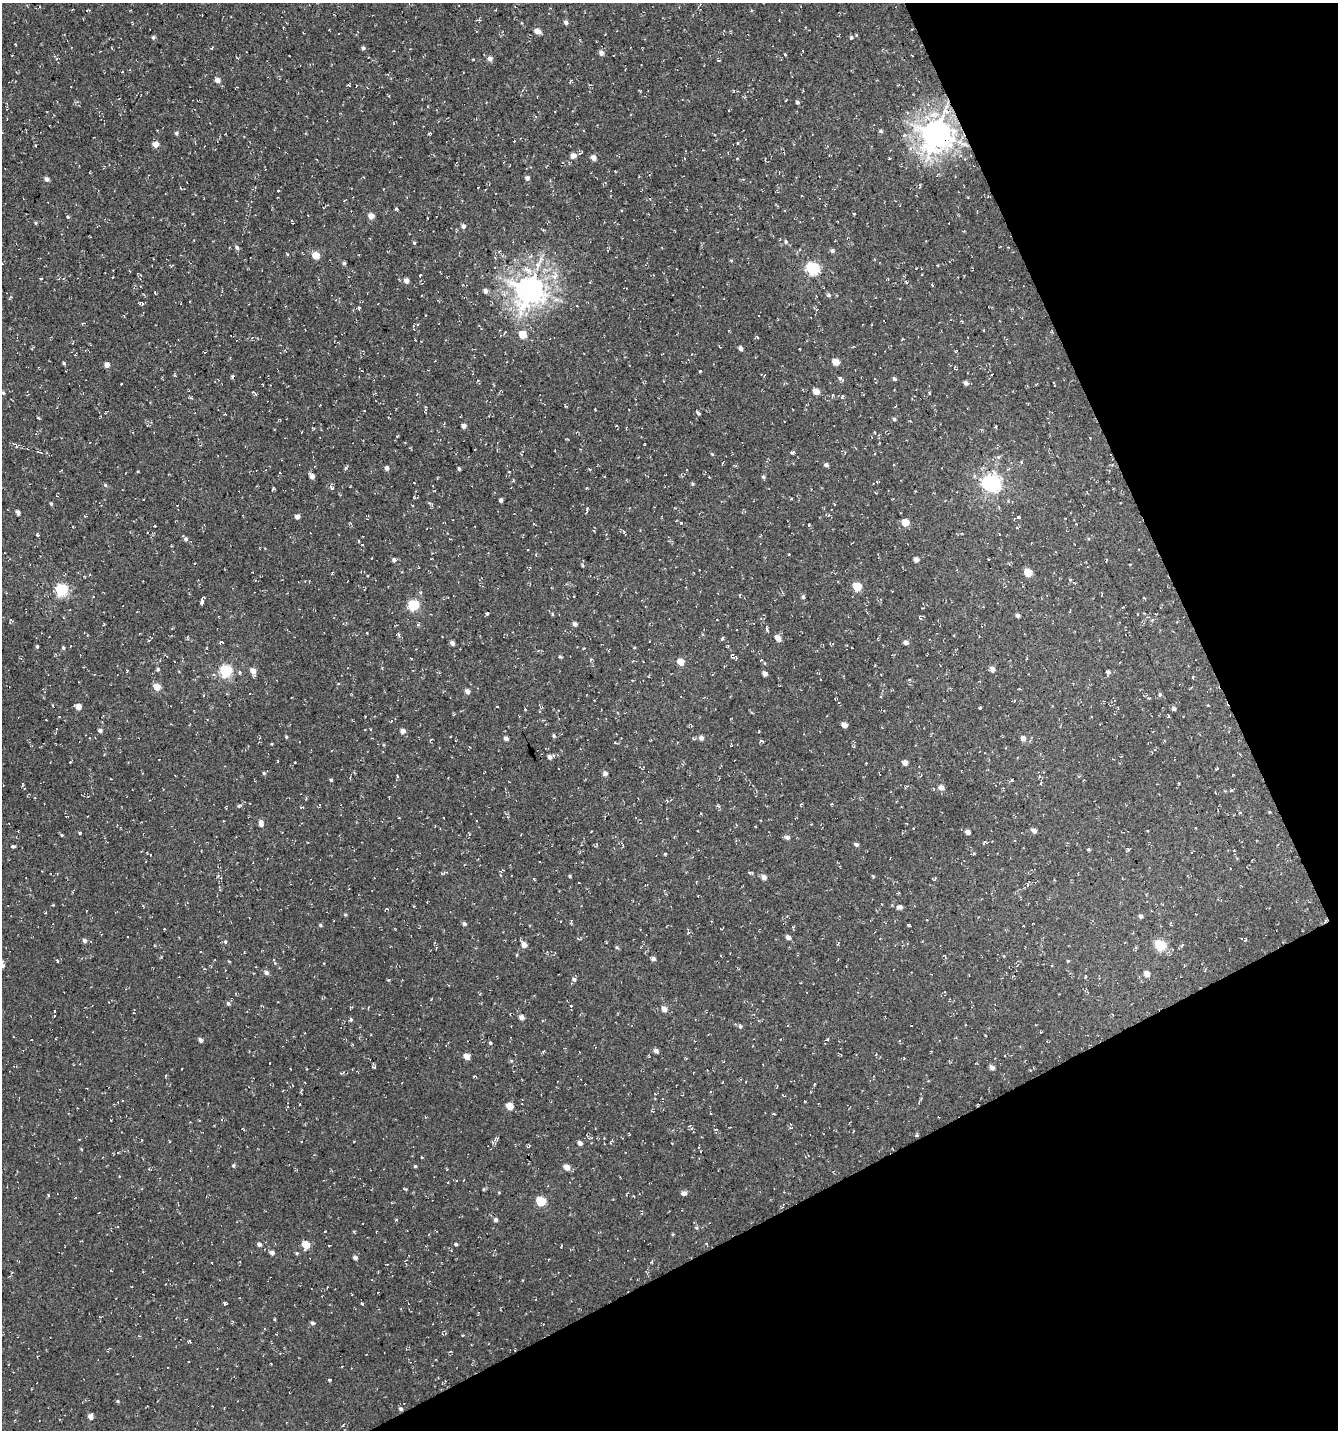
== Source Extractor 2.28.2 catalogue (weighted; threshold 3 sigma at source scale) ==
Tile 12 of 4 x 4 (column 4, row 3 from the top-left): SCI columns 4157-5492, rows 1429-2856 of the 5583 x 5711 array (HDU 1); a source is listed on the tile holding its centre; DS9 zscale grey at full resolution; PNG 1340 x 1432 px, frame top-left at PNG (2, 3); no overlay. Shown black and unused: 24% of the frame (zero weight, under 3 of 4 exposures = <1% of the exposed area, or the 3 px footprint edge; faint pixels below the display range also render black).
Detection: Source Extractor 2.28.2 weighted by HDU 2 'WHT'; one run over the whole footprint, this tile lists its part. Background -0.0018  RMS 0.0053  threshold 0.024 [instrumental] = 3 sigma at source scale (4.5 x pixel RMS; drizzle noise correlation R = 1.50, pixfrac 1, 0.0396/0.0396 arcsec/px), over >= 5 px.
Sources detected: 362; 20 cosmic-ray / hot-pixel residue — not listed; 2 inside a brighter listed object's ellipse — not listed separately; the other 340 listed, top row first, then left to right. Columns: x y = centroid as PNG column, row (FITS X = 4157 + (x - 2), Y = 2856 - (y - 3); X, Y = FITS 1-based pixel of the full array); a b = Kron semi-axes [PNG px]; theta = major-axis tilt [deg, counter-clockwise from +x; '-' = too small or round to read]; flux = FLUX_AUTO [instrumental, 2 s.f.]
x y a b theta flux
161 3 3 2 - 0.3
479 20 4 4 - 0.64
566 22 4 4 - 2
537 31 5 4 - 4.7
724 31 3 2 - 0.38
153 37 5 4 - 1
851 38 5 5 - 0.98
15 44 4 2 - 0.34
212 48 4 3 - 0.41
363 48 4 4 - 1.2
601 53 5 5 - 2.4
785 54 4 3 - 0.5
912 55 3 2 - 0.34
490 59 5 5 - 2.3
719 61 4 3 - 0.47
217 80 5 4 - 3.8
570 82 4 2 - 0.54
639 90 3 3 - 0.45
797 102 4 3 - 1.2
881 131 5 4 - 0.92
176 133 4 4 - 1.1
429 133 4 3 - 0.66
937 134 10 9 - 730
514 141 3 2 - 0.35
737 143 3 3 - 0.61
155 144 4 4 - 5.7
36 146 4 2 - 0.51
573 156 6 5 - 3.7
593 157 5 4 - 3
765 160 5 2 - 0.45
527 178 4 4 - 1.7
47 179 4 4 - 2.2
278 191 3 2 - 0.55
396 209 4 3 - 0.6
785 211 3 2 - 0.37
854 214 3 3 - 0.56
371 216 4 4 - 5.5
68 217 4 3 - 0.61
36 223 5 3 - 0.57
463 226 5 4 - 1.8
786 242 5 4 - 0.89
414 243 5 4 - 0.62
237 247 6 5 - 1.1
1008 247 4 3 - 0.43
832 251 5 5 - 1.1
287 254 5 3 - 0.46
316 255 5 4 - 11
530 256 9 4 30 1.4
495 258 4 3 - 0.41
731 260 5 3 - 0.56
344 263 3 3 - 0.98
537 264 10 7 52 3.3
813 269 6 5 - 80
922 274 2 2 - 0.41
420 275 4 2 - 0.39
113 277 2 2 - 0.45
554 277 9 6 -30 2.4
41 279 3 3 - 0.56
406 281 4 4 - 3
906 282 4 3 - 0.6
530 289 9 9 - 640
485 291 5 4 - 2.4
829 295 5 5 - 1.1
577 306 3 2 - 0.33
359 308 5 3 - 0.94
816 310 6 3 -44 0.69
83 323 5 3 - 0.49
414 329 4 3 - 0.42
523 334 5 5 - 11
757 337 5 3 - 0.55
902 339 4 2 - 0.37
720 347 3 2 - 0.49
741 348 4 4 - 2.1
836 362 5 4 - 7.9
64 363 4 3 - 0.74
107 365 4 4 - 3.3
700 371 3 3 - 0.77
992 374 3 2 - 0.41
840 379 6 4 -49 1.2
875 379 3 2 - 0.37
894 379 4 4 - 1.1
966 383 5 5 - 1.7
1054 383 5 3 - 0.5
121 384 3 2 - 0.58
816 391 5 4 - 5.3
253 392 6 3 -35 0.74
3 393 4 3 - 0.57
375 393 3 3 - 0.46
929 393 4 3 - 0.45
842 397 7 4 79 0.89
895 407 4 2 - 0.36
595 409 3 2 - 0.48
698 413 5 4 - 0.91
225 414 3 3 - 0.47
38 418 5 3 - 0.43
894 419 5 4 - 0.9
464 426 4 4 - 2.7
616 426 3 2 - 0.3
995 427 4 3 - 0.52
314 429 4 3 - 0.55
302 432 3 2 - 0.29
875 432 3 3 - 0.48
475 449 2 2 - 0.31
793 452 5 4 - 0.88
712 454 5 3 - 0.55
1022 462 4 3 - 0.73
826 465 5 4 - 1.3
1112 465 5 3 - 0.52
346 468 6 4 72 0.81
387 468 5 4 - 1.9
459 469 4 3 - 0.95
590 469 4 3 - 0.46
138 472 3 3 - 0.56
312 476 5 4 - 3.5
709 477 2 2 - 0.32
763 477 5 5 - 0.88
991 483 7 6 - 180
692 484 4 4 - 0.69
105 485 5 4 - 0.76
331 488 7 5 -38 1.2
273 489 4 2 - 0.78
791 499 3 2 - 0.41
501 500 4 3 - 1.4
430 503 9 3 -24 0.7
51 504 4 3 - 0.76
587 510 6 3 84 0.97
18 513 4 4 - 2.9
828 515 5 4 - 0.69
297 517 4 4 - 3.2
1018 517 5 3 - 0.63
905 522 5 5 - 10
1076 524 4 3 - 0.36
809 525 4 3 - 0.6
154 526 3 3 - 0.76
1017 528 5 3 - 0.53
624 532 5 3 - 0.6
37 534 4 3 - 0.85
186 539 5 4 - 1.2
789 555 3 2 - 0.52
916 559 4 4 - 2.6
394 560 4 4 - 1.5
582 565 5 3 - 0.52
1028 572 5 5 - 14
1074 583 5 3 - 0.49
857 587 5 5 - 19
61 590 5 5 - 68
739 595 4 3 - 0.43
803 597 5 4 - 1
202 602 5 3 - 7.6
413 605 5 5 - 47
1123 607 5 3 - 0.5
1070 611 7 2 81 0.47
487 613 5 4 - 0.6
552 614 5 3 - 0.52
1018 615 4 4 - 1.7
1152 620 4 4 - 0.58
1177 622 3 2 - 0.37
575 624 4 4 - 2
103 625 4 3 - 0.41
767 629 8 3 -80 0.91
399 635 8 4 -63 1.1
722 638 5 3 - 0.73
778 638 5 4 - 5
221 642 3 3 - 1.8
906 642 4 4 - 2.6
452 643 4 4 - 2.1
37 646 4 3 - 0.86
63 648 4 4 - 0.79
583 648 3 2 - 0.55
560 657 4 4 - 0.63
734 657 7 3 18 0.84
591 660 6 2 45 0.48
681 662 5 5 - 8.4
875 665 3 2 - 0.55
158 669 5 4 - 0.93
992 669 4 4 - 3.7
225 671 5 5 - 69
253 671 5 4 - 5.1
240 672 3 3 - 1.8
1108 672 5 4 - 1.4
765 674 4 4 - 2.5
1193 677 4 2 - 0.39
820 680 3 2 - 0.62
909 680 4 3 - 0.57
157 687 5 4 - 8.9
467 691 4 4 - 2.8
1160 694 5 4 - 0.94
1149 698 5 4 - 0.71
497 706 3 2 - 0.31
78 707 5 4 - 5.9
980 708 3 2 - 0.56
1174 709 4 4 - 1.5
525 710 3 3 - 0.49
1168 716 5 2 - 0.52
391 721 4 4 - 0.51
190 724 3 2 - 0.33
844 725 4 4 - 3.6
100 730 4 4 - 1.7
403 731 5 4 - 2.9
759 731 2 2 - 0.44
554 736 5 4 - 0.81
286 737 4 3 - 0.61
506 738 4 3 - 2.2
701 738 5 5 - 2.4
1023 738 5 5 - 2.7
431 740 4 2 - 0.58
761 741 6 3 -9 0.64
554 756 4 3 - 0.48
549 757 5 4 - 1.9
70 762 3 2 - 0.36
295 763 3 2 - 0.4
905 763 5 4 - 3.4
643 767 7 2 53 0.47
264 773 5 4 - 0.81
605 773 5 5 - 1.9
397 776 5 3 - 0.7
331 780 4 4 - 0.67
1011 780 4 3 - 0.65
1083 780 3 2 - 0.36
1041 783 5 3 - 0.49
941 788 5 4 - 3.7
897 801 4 2 - 0.39
801 804 4 3 - 0.53
831 804 4 3 - 0.4
239 806 4 4 - 0.69
718 806 7 3 -44 0.63
303 807 4 3 - 0.51
701 814 4 3 - 0.37
261 825 4 4 - 1.6
435 826 3 2 - 0.33
914 829 3 2 - 0.66
1034 830 5 4 - 2.5
968 832 4 4 - 2.8
80 833 3 3 - 0.62
62 835 4 4 - 0.52
787 837 6 5 - 1.8
985 843 8 5 17 0.86
856 844 4 4 - 1.5
13 847 4 3 - 0.96
1088 849 4 4 - 0.62
1128 849 4 4 - 0.79
665 854 3 3 - 0.56
445 873 9 4 13 0.98
570 876 3 3 - 0.62
873 876 5 3 - 0.53
764 877 5 4 - 3.2
1028 885 5 3 - 0.65
53 905 4 3 - 0.4
900 907 6 4 22 2
386 909 6 3 38 0.56
45 913 4 2 - 0.35
345 915 5 4 - 0.57
1140 916 5 4 - 1.5
561 921 3 2 - 0.72
464 924 4 4 - 1.5
320 925 4 3 - 0.79
530 925 3 2 - 0.37
908 925 5 3 - 0.51
164 929 2 2 - 0.36
788 937 5 4 - 2.5
1246 939 4 3 - 0.42
85 941 5 4 - 1.7
225 942 5 4 - 0.75
524 945 5 4 - 4
1160 945 6 5 - 42
1182 945 7 4 58 0.71
617 947 6 4 -44 0.65
653 959 5 4 - 1.5
2 961 4 3 - 0.47
57 961 4 3 - 0.63
229 961 4 2 - 0.38
1068 961 4 3 - 0.46
2 966 6 4 -8 2.3
1205 970 4 3 - 0.46
266 973 5 5 - 1.9
1147 974 6 5 - 3.4
1085 976 6 2 45 0.4
574 979 5 5 - 1.3
388 980 4 4 - 0.46
236 993 4 3 - 0.4
228 1003 6 5 - 0.98
571 1006 3 3 - 0.43
351 1007 5 3 - 0.48
664 1009 5 4 - 4
55 1011 5 3 - 0.55
521 1017 4 4 - 3.1
351 1019 5 4 - 0.87
740 1026 5 5 - 0.89
828 1039 5 4 - 0.7
201 1040 4 4 - 1.9
490 1043 4 4 - 0.67
656 1051 4 4 - 2.5
467 1056 5 4 - 6.3
904 1058 3 3 - 0.45
511 1061 5 3 - 0.53
373 1067 6 3 -20 0.59
992 1068 5 4 - 2.5
307 1069 3 2 - 0.36
474 1076 4 3 - 0.57
87 1088 3 2 - 0.35
510 1106 5 4 - 9
690 1125 6 4 6 1.2
790 1128 5 3 - 0.55
716 1129 6 3 -20 0.5
917 1135 4 4 - 0.72
580 1143 4 4 - 2.1
233 1165 4 4 - 0.9
415 1166 4 3 - 0.68
567 1167 5 4 - 5.2
448 1183 3 2 - 0.34
405 1189 5 3 - 0.48
484 1189 5 3 - 0.56
499 1192 4 3 - 0.46
684 1193 5 4 - 2.2
627 1194 6 2 45 0.47
48 1195 4 3 - 0.54
541 1201 5 5 - 31
391 1203 3 3 - 0.55
396 1220 4 3 - 0.49
496 1220 5 4 - 1.7
697 1228 5 4 - 0.74
259 1244 5 4 - 1.8
456 1244 4 3 - 0.97
306 1245 5 5 - 11
561 1246 3 2 - 0.42
272 1253 4 4 - 2.2
297 1253 4 4 - 0.61
355 1258 5 4 - 1.5
652 1262 5 3 - 0.65
327 1287 3 2 - 0.46
225 1303 3 3 - 0.71
362 1304 4 3 - 0.46
312 1323 5 4 - 1.3
450 1351 4 3 - 0.43
271 1364 3 2 - 0.35
342 1366 3 2 - 0.37
329 1380 4 3 - 0.61
118 1401 4 4 - 0.6
401 1409 5 4 - 1
90 1416 5 4 - 3.5
Overlapping masked pixels (flux is a lower limit): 5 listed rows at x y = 937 134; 530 289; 312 476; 991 483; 401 1409
Isophote crosses this tile's border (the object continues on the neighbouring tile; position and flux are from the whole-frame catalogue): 2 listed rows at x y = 161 3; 2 966